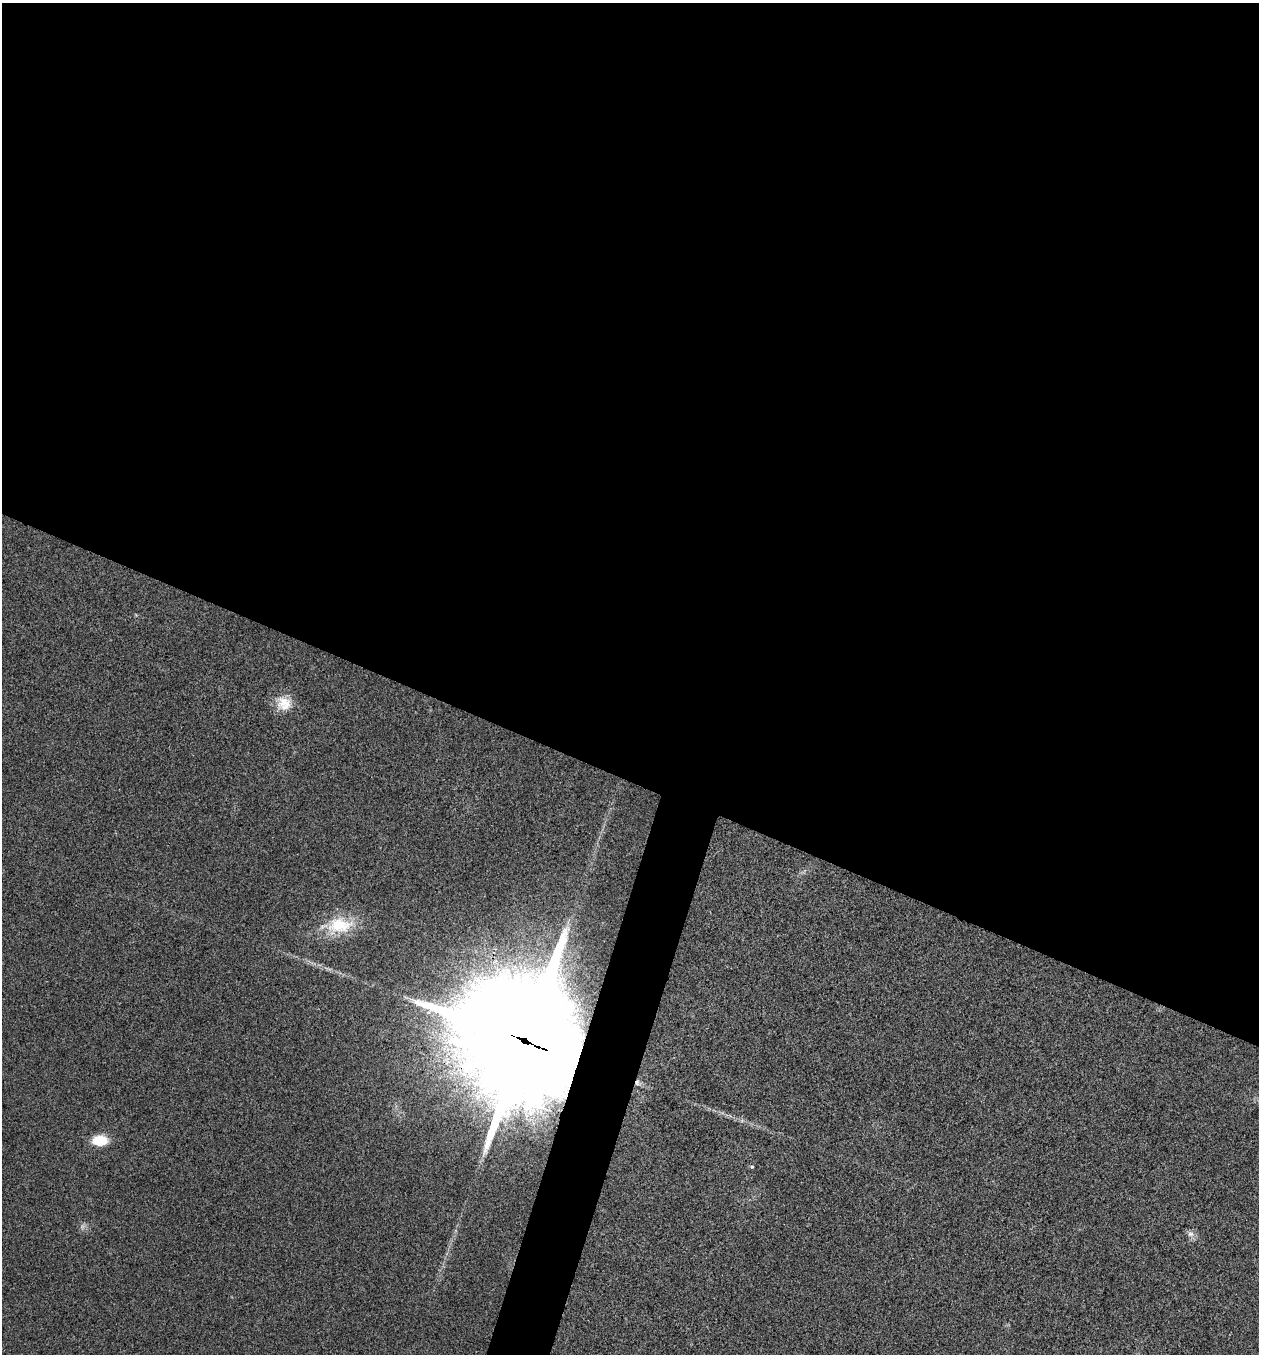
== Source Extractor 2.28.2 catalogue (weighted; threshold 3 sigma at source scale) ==
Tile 3 of 4 x 4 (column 3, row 1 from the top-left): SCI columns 2651-3907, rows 4064-5415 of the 5431 x 5418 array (HDU 1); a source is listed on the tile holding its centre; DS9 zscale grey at full resolution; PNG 1261 x 1356 px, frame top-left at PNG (2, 3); no overlay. Shown black and unused: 60% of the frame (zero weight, under 3 of 4 exposures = <1% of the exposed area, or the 3 px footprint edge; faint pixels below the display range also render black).
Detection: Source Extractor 2.28.2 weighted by HDU 2 'WHT'; one run over the whole footprint, this tile lists its part. Background 0.0238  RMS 0.0052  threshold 0.0236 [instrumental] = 3 sigma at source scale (4.5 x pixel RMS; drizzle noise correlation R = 1.50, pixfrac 1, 0.05/0.05 arcsec/px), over >= 5 px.
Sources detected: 8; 1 too faint to see at this stretch — not listed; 1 inside a brighter listed object's ellipse — not listed separately; the other 6 listed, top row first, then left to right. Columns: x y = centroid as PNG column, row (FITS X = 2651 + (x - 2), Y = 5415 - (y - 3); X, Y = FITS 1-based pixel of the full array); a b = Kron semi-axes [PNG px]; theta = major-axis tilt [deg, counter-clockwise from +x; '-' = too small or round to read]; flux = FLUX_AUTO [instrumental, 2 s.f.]
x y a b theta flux
284 703 20 19 - 10
339 925 36 21 2 23
524 1040 39 37 -67 16000
100 1140 14 9 1 14
752 1167 5 4 - 0.76
1191 1234 9 8 - 2.4
Overlapping masked pixels (flux is a lower limit): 1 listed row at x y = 524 1040